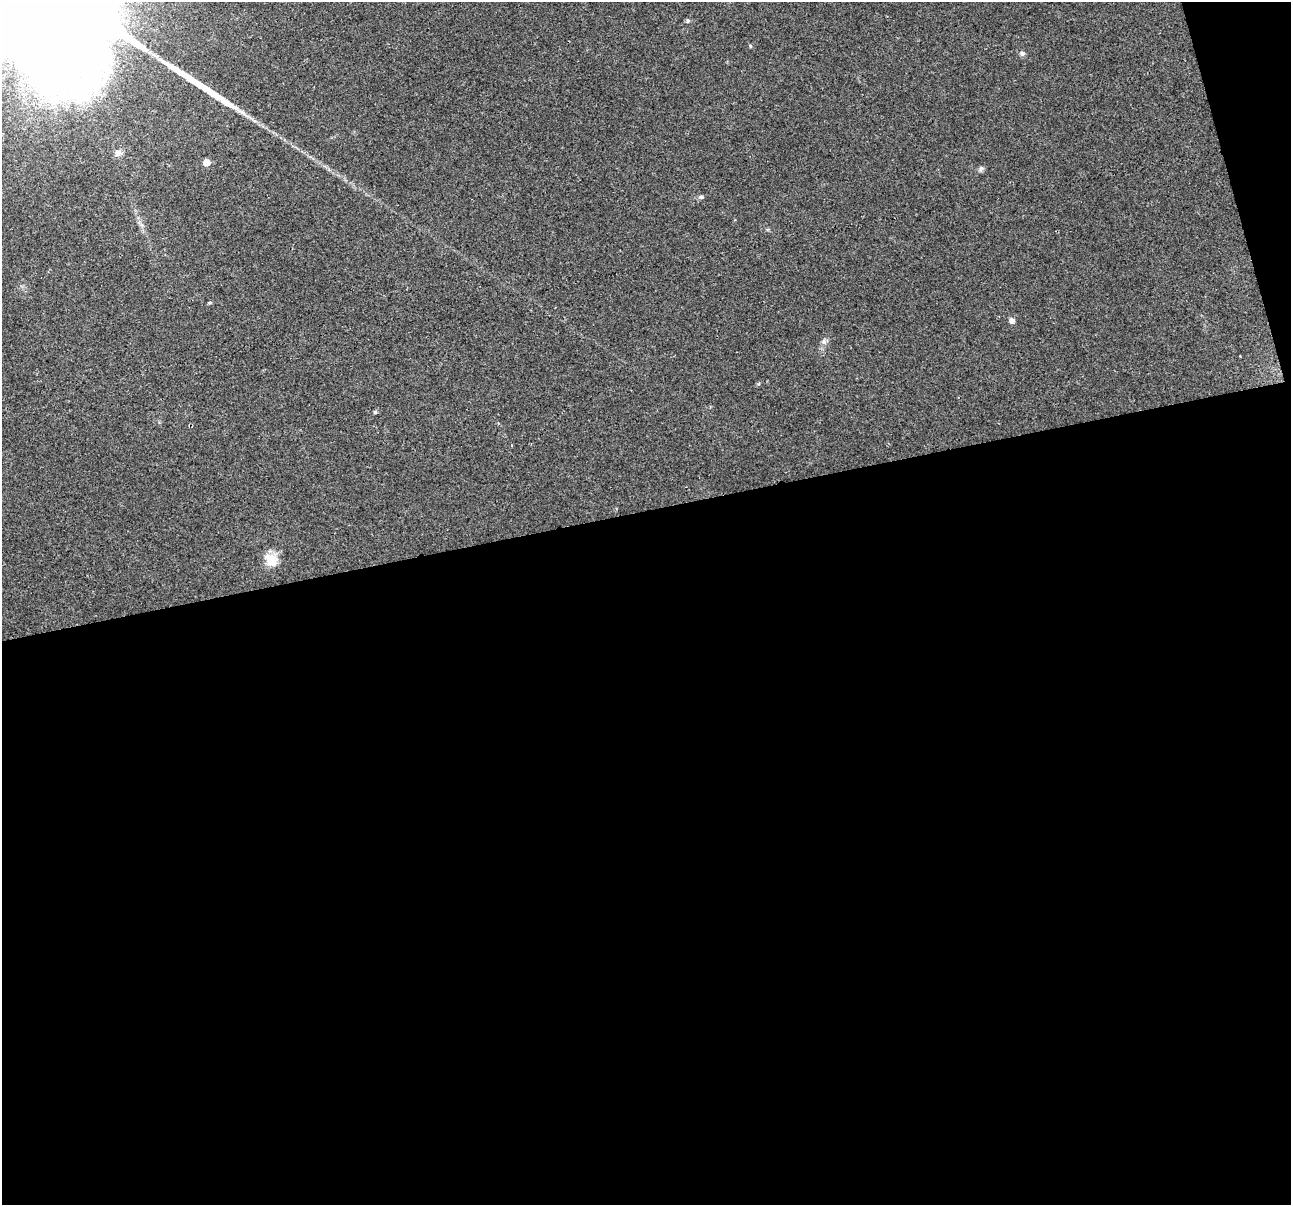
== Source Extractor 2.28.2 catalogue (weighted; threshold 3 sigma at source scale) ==
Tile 16 of 4 x 4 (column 4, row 4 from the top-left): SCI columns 3867-5155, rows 94-1296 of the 5155 x 4952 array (HDU 1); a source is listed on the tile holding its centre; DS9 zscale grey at full resolution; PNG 1293 x 1207 px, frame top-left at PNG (2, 2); no overlay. Shown black and unused: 59% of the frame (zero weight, under 2 of 3 exposures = <1% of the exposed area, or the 3 px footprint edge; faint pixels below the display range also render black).
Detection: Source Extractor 2.28.2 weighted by HDU 2 'WHT'; one run over the whole footprint, this tile lists its part. Background 0.0234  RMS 0.0043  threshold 0.0193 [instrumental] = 3 sigma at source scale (4.5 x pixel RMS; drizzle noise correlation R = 1.50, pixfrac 1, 0.0396/0.0396 arcsec/px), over >= 5 px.
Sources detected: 14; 1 long thin detection or spike segment (spike, bleed or trail) — not listed; the other 13 listed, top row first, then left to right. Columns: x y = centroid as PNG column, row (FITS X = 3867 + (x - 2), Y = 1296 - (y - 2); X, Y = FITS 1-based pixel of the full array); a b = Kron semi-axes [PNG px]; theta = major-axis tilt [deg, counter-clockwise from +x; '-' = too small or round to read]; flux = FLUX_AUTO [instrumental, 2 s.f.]
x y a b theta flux
688 20 6 5 - 0.72
750 46 5 4 - 0.47
1022 53 8 6 3 1.1
118 153 11 8 28 2
206 162 5 5 - 6.3
981 168 8 5 49 1.1
701 197 7 5 1 0.91
142 225 7 4 -70 1
209 303 5 3 - 0.48
1012 320 6 6 - 1.8
824 341 8 6 88 1.3
375 412 5 4 - 0.56
271 560 19 15 -44 6.6